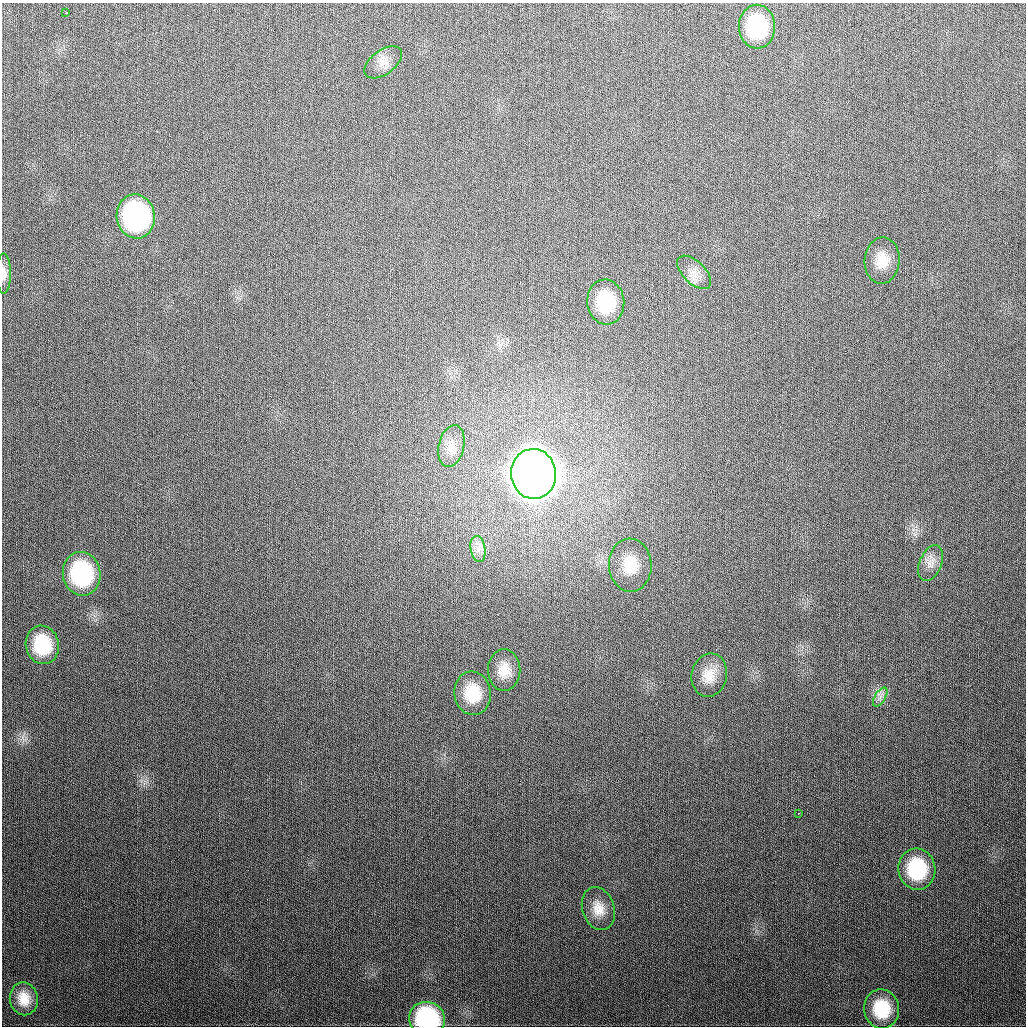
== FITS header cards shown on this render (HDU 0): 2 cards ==
NAXIS1  =                 1024
NAXIS2  =                 1024

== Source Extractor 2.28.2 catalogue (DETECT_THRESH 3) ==
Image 1024 x 1024 px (HDU 0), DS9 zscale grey, 1 PNG px = 1 image px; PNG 1028 x 1028 px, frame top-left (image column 1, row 1024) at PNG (2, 3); each listed source drawn as its Kron ellipse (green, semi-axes under 4 px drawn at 4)
Background 317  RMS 12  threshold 36.9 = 3 sigma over >= 5 px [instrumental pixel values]
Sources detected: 25; all 25 listed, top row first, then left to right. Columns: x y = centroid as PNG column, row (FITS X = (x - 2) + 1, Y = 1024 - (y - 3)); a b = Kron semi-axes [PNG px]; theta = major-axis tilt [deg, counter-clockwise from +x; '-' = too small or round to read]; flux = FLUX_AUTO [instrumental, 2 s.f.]
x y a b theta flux
66 13 3 2 - 1.4e+03
757 27 22 18 -90 6.0e+04
383 62 21 12 36 9.8e+03
136 216 22 19 -80 1.6e+05
882 260 23 17 85 1.7e+04
694 272 21 11 -44 9.7e+03
4 274 20 7 -89 5.6e+03
606 302 22 18 -83 4.2e+04
451 446 21 12 77 1.2e+04
533 474 25 22 -86 4.1e+06
478 549 13 7 -79 6.3e+03
931 563 19 11 67 8.5e+03
630 565 26 21 -87 2.7e+04
82 574 22 19 -80 8.8e+04
42 645 19 16 -77 4.0e+04
504 670 21 16 -90 1.5e+04
709 675 22 17 76 1.5e+04
473 693 22 18 -82 2.9e+04
880 697 10 5 57 3.7e+03
798 813 3 2 - 1.3e+03
917 869 21 18 -83 5.2e+04
598 909 22 16 -72 1.5e+04
24 999 16 14 -79 1.4e+04
882 1009 19 17 -79 3.6e+04
427 1019 18 16 -18 9.8e+04
At the frame edge (FLAGS 8, measured only in part): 2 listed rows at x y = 4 274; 427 1019